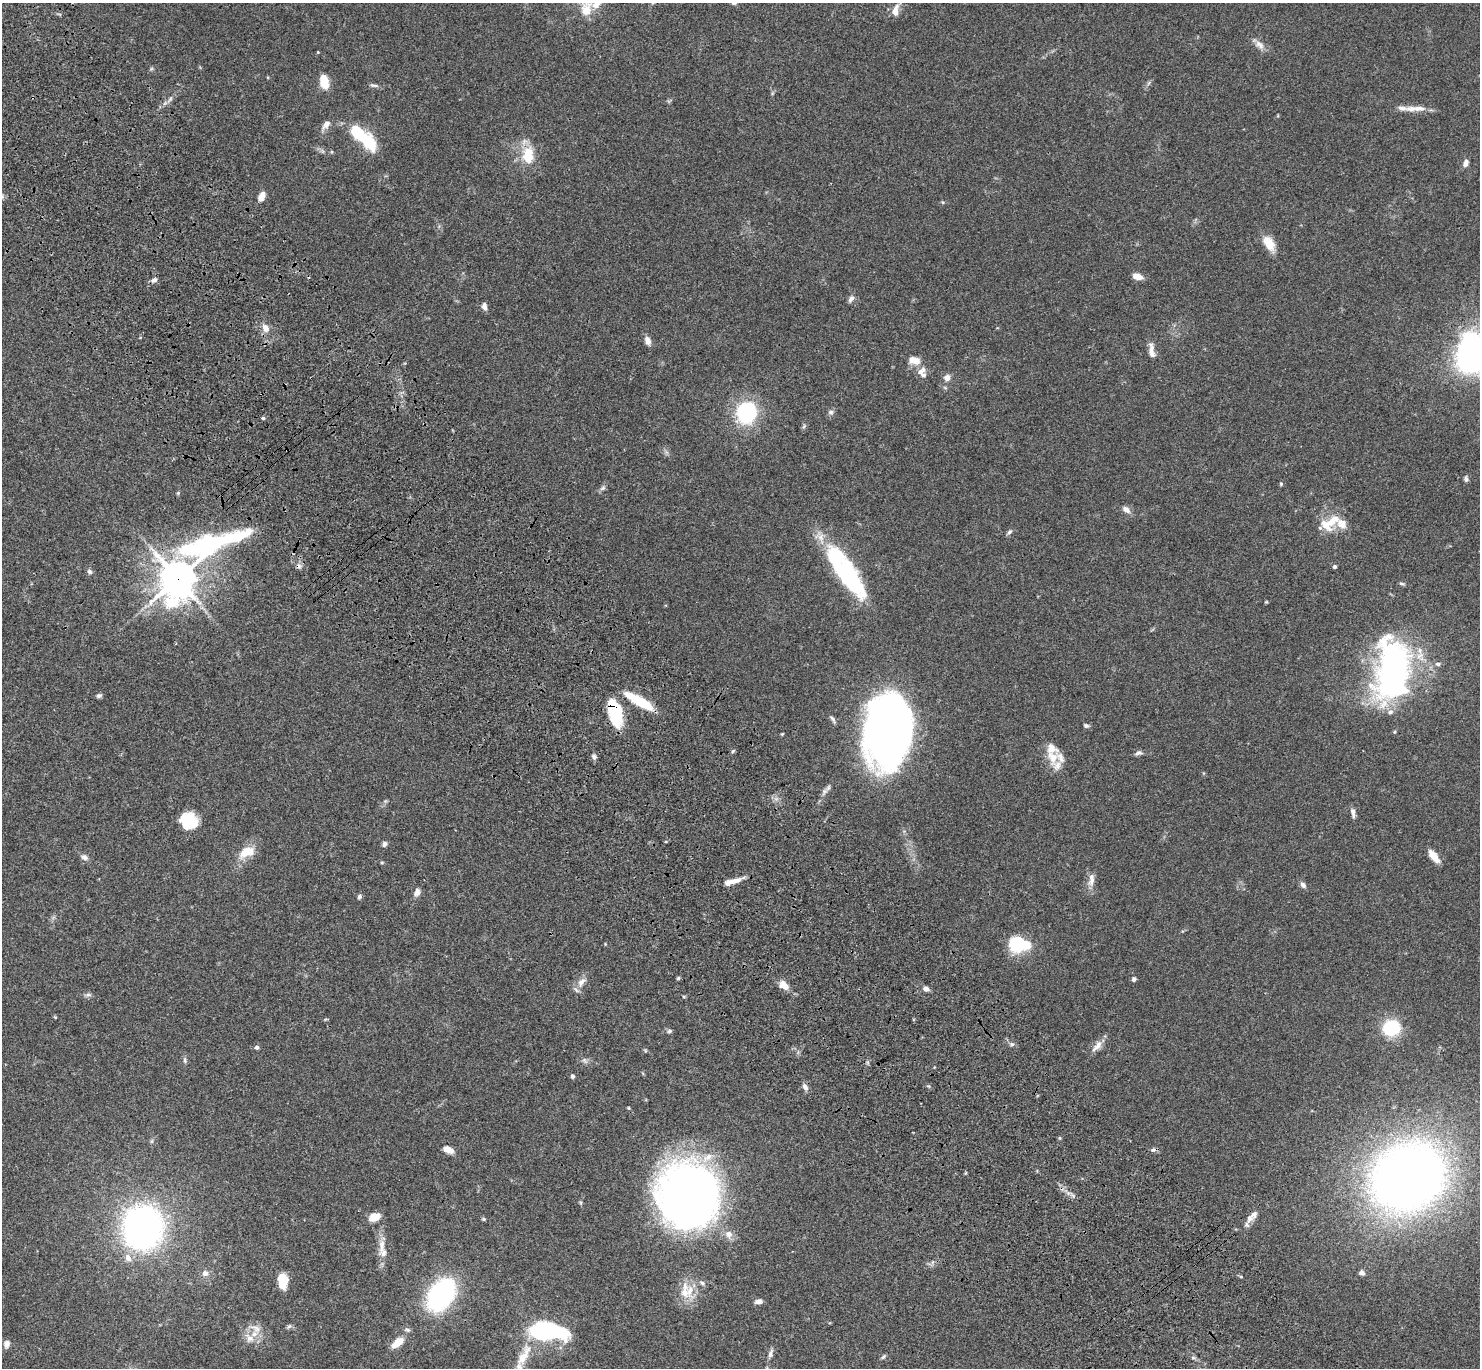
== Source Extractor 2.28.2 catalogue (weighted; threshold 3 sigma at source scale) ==
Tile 11 of 4 x 4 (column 3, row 3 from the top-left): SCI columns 3056-4533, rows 1750-3115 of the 6110 x 6090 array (HDU 1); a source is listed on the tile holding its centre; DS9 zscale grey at full resolution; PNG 1482 x 1370 px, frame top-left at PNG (2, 3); no overlay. Shown black and unused: <1% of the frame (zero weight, under 3 of 4 exposures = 6% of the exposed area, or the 3 px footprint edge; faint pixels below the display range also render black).
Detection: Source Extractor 2.28.2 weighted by HDU 2 'WHT'; one run over the whole footprint, this tile lists its part. Background 0.0588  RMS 0.0052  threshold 0.0236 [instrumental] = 3 sigma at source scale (4.5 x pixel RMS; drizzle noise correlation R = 1.50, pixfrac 1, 0.05/0.05 arcsec/px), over >= 5 px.
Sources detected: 151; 4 inside a brighter object's white glare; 1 cosmic-ray / hot-pixel residue — not listed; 21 inside a brighter listed object's ellipse — not listed separately; the other 125 listed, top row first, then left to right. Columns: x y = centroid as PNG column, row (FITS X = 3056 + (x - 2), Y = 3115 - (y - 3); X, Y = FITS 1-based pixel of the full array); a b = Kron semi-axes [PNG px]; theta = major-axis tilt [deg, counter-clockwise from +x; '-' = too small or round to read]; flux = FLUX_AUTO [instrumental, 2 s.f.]
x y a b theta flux
596 4 15 8 35 5.6
586 10 10 7 -89 13
895 10 15 8 78 4.3
1259 45 15 9 -39 3.6
318 52 3 3 - 0.4
324 82 15 8 -76 11
374 85 13 4 -11 1.4
170 99 13 4 54 1.8
1419 108 20 8 -2 4.7
326 125 16 7 55 3.3
366 139 29 14 -53 23
528 155 21 14 87 15
1466 163 8 6 70 2.7
261 197 9 6 68 5.2
1269 243 20 11 -57 8.2
1137 276 9 5 -18 6.5
154 280 8 6 33 1.7
851 299 9 6 55 1.9
484 306 9 6 -84 2.1
265 328 11 8 -60 4
648 341 11 7 -71 2.9
1151 350 20 7 -83 4
1471 352 33 21 81 150
916 361 10 9 - 4.4
920 372 11 9 -65 3
947 378 8 8 - 3
746 412 21 19 70 48
831 412 7 7 - 1.5
262 418 3 3 - 2.9
804 426 7 4 46 0.87
666 452 7 4 -71 1.1
1466 479 9 5 -85 1.2
1281 484 5 4 - 0.76
603 488 9 6 40 1.4
178 493 5 4 - 0.61
1126 509 10 7 -33 2.8
1333 520 20 11 47 8.9
1009 532 9 5 48 1.2
208 544 106 25 19 110
1335 566 4 4 - 1.3
89 572 7 6 - 1.4
847 575 50 20 -52 63
178 579 13 11 70 1100
1402 584 8 4 -12 0.86
1266 602 4 3 - 0.52
1438 664 8 6 5 1.6
1393 670 57 29 86 190
99 696 6 5 - 1.2
639 701 31 8 -30 21
615 713 29 14 -76 29
833 719 11 4 -57 1.3
1086 726 7 5 -22 1.2
887 731 61 38 85 370
782 734 4 3 - 0.52
733 751 6 3 70 0.66
1138 753 11 6 15 1.5
594 757 7 6 - 1.5
1053 757 23 15 -75 8.6
824 791 12 7 65 2.3
1353 813 13 5 -80 2.1
190 821 17 14 65 16
384 844 6 5 - 1.8
247 851 19 13 -13 7.9
1434 856 15 7 -53 6.9
84 857 10 7 -25 2.1
382 863 5 3 - 0.57
1091 880 20 8 82 4.2
735 881 20 6 16 4.7
1303 885 8 6 -53 2
417 892 11 7 74 2.6
359 896 6 5 - 1.2
1018 945 22 15 -2 26
678 978 4 4 - 0.82
1134 979 6 5 - 1.1
581 982 16 9 52 4.3
784 985 10 6 -45 6.8
926 989 6 5 - 2.7
88 995 9 5 12 1.4
55 1017 5 3 - 0.53
1391 1028 16 14 15 26
670 1031 6 5 - 1
1012 1044 7 5 -1 1.2
1097 1046 19 8 51 4.1
257 1047 5 4 - 1.4
645 1050 6 4 -46 0.6
185 1060 9 5 -85 1.2
585 1061 9 6 -46 1.6
868 1063 6 4 -72 0.77
572 1076 5 5 - 1.1
928 1086 6 4 -40 0.64
805 1087 11 6 -52 1.9
629 1108 4 4 - 0.56
1059 1138 5 3 - 0.57
152 1141 6 4 71 0.77
448 1149 10 6 -24 5.7
1153 1150 7 6 - 1.4
1408 1177 50 42 34 620
688 1195 46 42 -84 580
581 1203 6 4 -72 0.69
374 1217 10 7 21 8.5
1250 1218 14 10 57 3.7
483 1219 5 4 - 0.67
143 1227 24 21 80 300
729 1234 13 11 -72 4.1
382 1246 26 8 86 6.4
128 1258 10 8 -61 3.6
205 1273 8 8 - 2.4
1362 1273 7 6 - 1.8
283 1279 15 11 -28 8
702 1283 9 6 -36 1.6
685 1291 27 15 -87 10
441 1295 25 17 56 120
759 1301 8 5 13 2.6
289 1326 8 5 39 1.1
256 1328 23 9 -24 5.2
407 1330 9 6 -18 1.4
544 1331 19 13 4 84
249 1338 15 11 -50 5.1
397 1343 16 8 39 7.6
7 1344 9 7 82 2.4
770 1354 11 6 68 2.1
524 1356 37 12 63 13
883 1357 8 4 40 0.91
1193 1358 7 6 - 1.1
767 1368 6 3 -72 0.5
Overlapping masked pixels (flux is a lower limit): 3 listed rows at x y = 208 544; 178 579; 615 713
Isophote crosses this tile's border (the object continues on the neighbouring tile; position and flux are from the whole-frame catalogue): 4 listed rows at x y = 596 4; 586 10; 1471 352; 767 1368